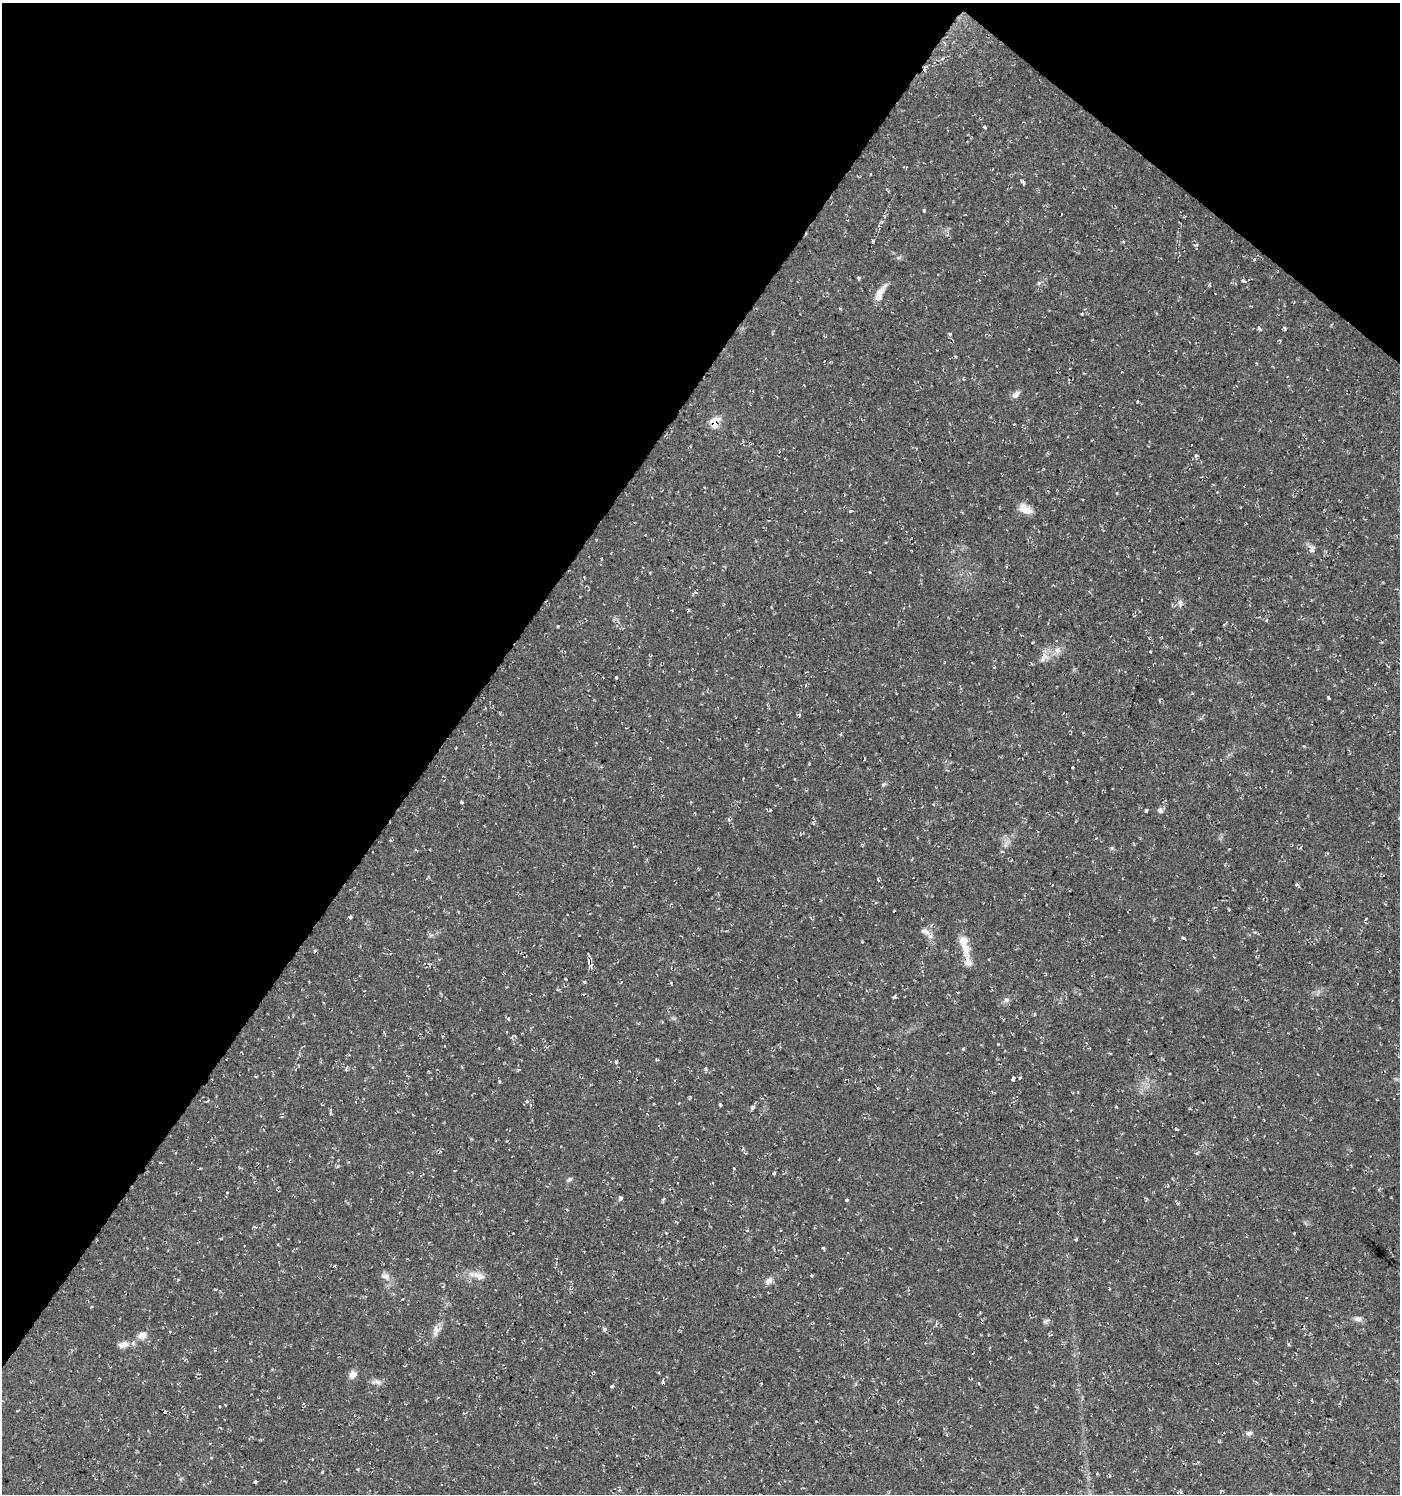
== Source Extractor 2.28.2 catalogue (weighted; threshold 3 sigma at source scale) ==
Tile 2 of 4 x 4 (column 2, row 1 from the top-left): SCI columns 1639-3036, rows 4476-5967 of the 6010 x 5973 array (HDU 1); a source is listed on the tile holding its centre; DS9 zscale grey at full resolution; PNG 1402 x 1496 px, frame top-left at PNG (2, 3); no overlay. Shown black and unused: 35% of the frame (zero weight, under 2 of 3 exposures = <1% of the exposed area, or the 3 px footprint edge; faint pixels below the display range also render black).
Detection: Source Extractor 2.28.2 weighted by HDU 2 'WHT'; one run over the whole footprint, this tile lists its part. Background 0.0375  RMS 0.004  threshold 0.018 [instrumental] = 3 sigma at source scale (4.5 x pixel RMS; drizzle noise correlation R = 1.50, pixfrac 1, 0.0396/0.0396 arcsec/px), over >= 5 px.
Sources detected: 151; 20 cosmic-ray / hot-pixel residue — not listed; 4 inside a brighter listed object's ellipse — not listed separately; the other 127 listed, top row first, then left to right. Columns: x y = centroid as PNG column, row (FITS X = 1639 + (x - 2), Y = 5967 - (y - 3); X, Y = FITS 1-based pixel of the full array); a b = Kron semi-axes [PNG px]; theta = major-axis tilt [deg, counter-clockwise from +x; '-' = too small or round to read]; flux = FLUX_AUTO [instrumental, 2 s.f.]
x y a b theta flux
985 127 5 3 - 0.48
871 174 4 2 - 0.24
858 176 3 2 - 0.65
1023 182 4 3 - 1.8
924 210 4 3 - 0.42
965 215 3 2 - 0.42
873 241 4 3 - 0.58
1244 281 5 3 - 1.5
1039 283 6 4 70 0.54
1209 285 5 3 - 0.48
880 291 27 6 47 3.2
1082 314 3 3 - 1.7
1259 328 5 4 - 0.99
1284 328 4 3 - 0.78
950 334 4 3 - 0.67
1122 372 2 2 - 0.3
1016 394 11 7 40 1.7
715 422 10 7 84 7.7
1014 424 3 2 - 0.31
1192 445 3 3 - 1.2
1196 455 5 4 - 0.53
1048 491 4 3 - 0.34
1082 499 3 2 - 0.31
1025 509 16 9 -29 4.4
850 511 4 3 - 0.42
646 535 3 3 - 0.72
1312 549 10 8 86 1.6
870 572 3 2 - 0.43
1180 603 9 5 -82 1.3
672 610 3 2 - 0.49
688 610 4 2 - 0.46
558 626 4 2 - 0.37
1057 650 9 8 - 2
1151 652 3 3 - 1.2
994 667 3 3 - 0.3
616 677 3 3 - 2.5
1329 698 5 3 - 2
798 715 4 3 - 2.1
809 764 3 3 - 2.1
1073 767 3 3 - 0.84
884 784 6 4 18 0.55
461 802 3 3 - 1.9
691 802 4 3 - 0.33
933 804 4 2 - 0.38
769 810 5 3 - 0.42
1146 810 3 3 - 0.7
1160 810 7 6 - 1.1
1399 818 5 3 - 0.36
729 819 5 4 - 0.71
390 840 4 3 - 0.41
428 876 4 3 - 0.48
878 880 3 2 - 0.57
1296 884 4 3 - 0.7
894 911 3 2 - 0.31
350 917 3 3 - 1.3
1365 920 5 3 - 4.6
929 935 22 6 -52 2.6
1183 938 4 3 - 4.2
862 942 3 2 - 0.39
966 949 24 10 -84 5.1
315 951 3 3 - 3.1
1256 957 3 3 - 0.42
989 960 3 3 - 0.69
429 964 6 2 -69 0.3
590 966 7 4 41 1.1
565 979 3 2 - 0.34
584 982 4 3 - 0.45
894 997 3 3 - 2.1
1006 1000 7 6 - 1.1
508 1019 4 4 - 0.65
638 1024 4 3 - 0.41
515 1036 4 3 - 0.41
998 1044 3 3 - 0.83
963 1049 3 3 - 0.55
616 1062 3 3 - 1.5
1169 1074 2 2 - 0.34
256 1077 4 3 - 0.39
1013 1078 4 3 - 6.3
877 1088 5 3 - 0.41
527 1101 5 4 - 0.74
720 1105 4 3 - 1.1
1116 1106 3 3 - 1.2
752 1107 4 3 - 3.3
330 1113 4 3 - 0.45
1177 1129 4 3 - 0.46
471 1138 4 3 - 0.36
743 1149 5 4 - 0.58
160 1163 3 2 - 0.39
338 1166 5 4 - 0.58
734 1168 3 3 - 1.8
454 1171 4 2 - 0.29
774 1173 4 4 - 0.48
1173 1179 4 3 - 0.4
569 1180 9 4 36 0.78
1379 1190 4 3 - 0.73
621 1197 3 3 - 20
663 1199 5 3 - 0.54
846 1200 3 3 - 1.7
1294 1233 2 2 - 0.31
1076 1239 4 3 - 0.63
278 1244 3 3 - 0.54
823 1248 3 3 - 1.8
478 1275 25 8 -12 3.6
812 1275 3 3 - 1.9
385 1276 14 7 -12 1.8
769 1281 10 7 44 1.7
215 1289 3 2 - 0.49
980 1312 3 3 - 0.37
1358 1319 10 7 -2 1.5
604 1329 5 3 - 0.63
436 1331 14 9 75 2.5
142 1335 11 8 17 2.5
123 1344 11 7 14 2.4
1289 1344 5 3 - 0.53
353 1374 10 9 - 2.4
971 1379 4 3 - 0.39
377 1382 12 5 -18 1.6
612 1386 4 3 - 0.68
1036 1407 5 3 - 0.36
816 1421 3 2 - 0.38
220 1428 3 3 - 0.6
1249 1433 8 6 19 1.2
211 1457 4 3 - 0.29
603 1465 2 2 - 0.25
255 1482 4 3 - 3.1
1221 1491 3 2 - 0.84
1270 1494 4 3 - 0.47
Overlapping masked pixels (flux is a lower limit): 3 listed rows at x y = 715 422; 798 715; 1365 920
Isophote crosses this tile's border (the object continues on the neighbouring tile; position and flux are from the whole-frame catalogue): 1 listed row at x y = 1270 1494
Unlisted compact peaks at least as high as the median listed source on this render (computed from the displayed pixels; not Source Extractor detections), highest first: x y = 706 1069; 663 1382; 322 1472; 1112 848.